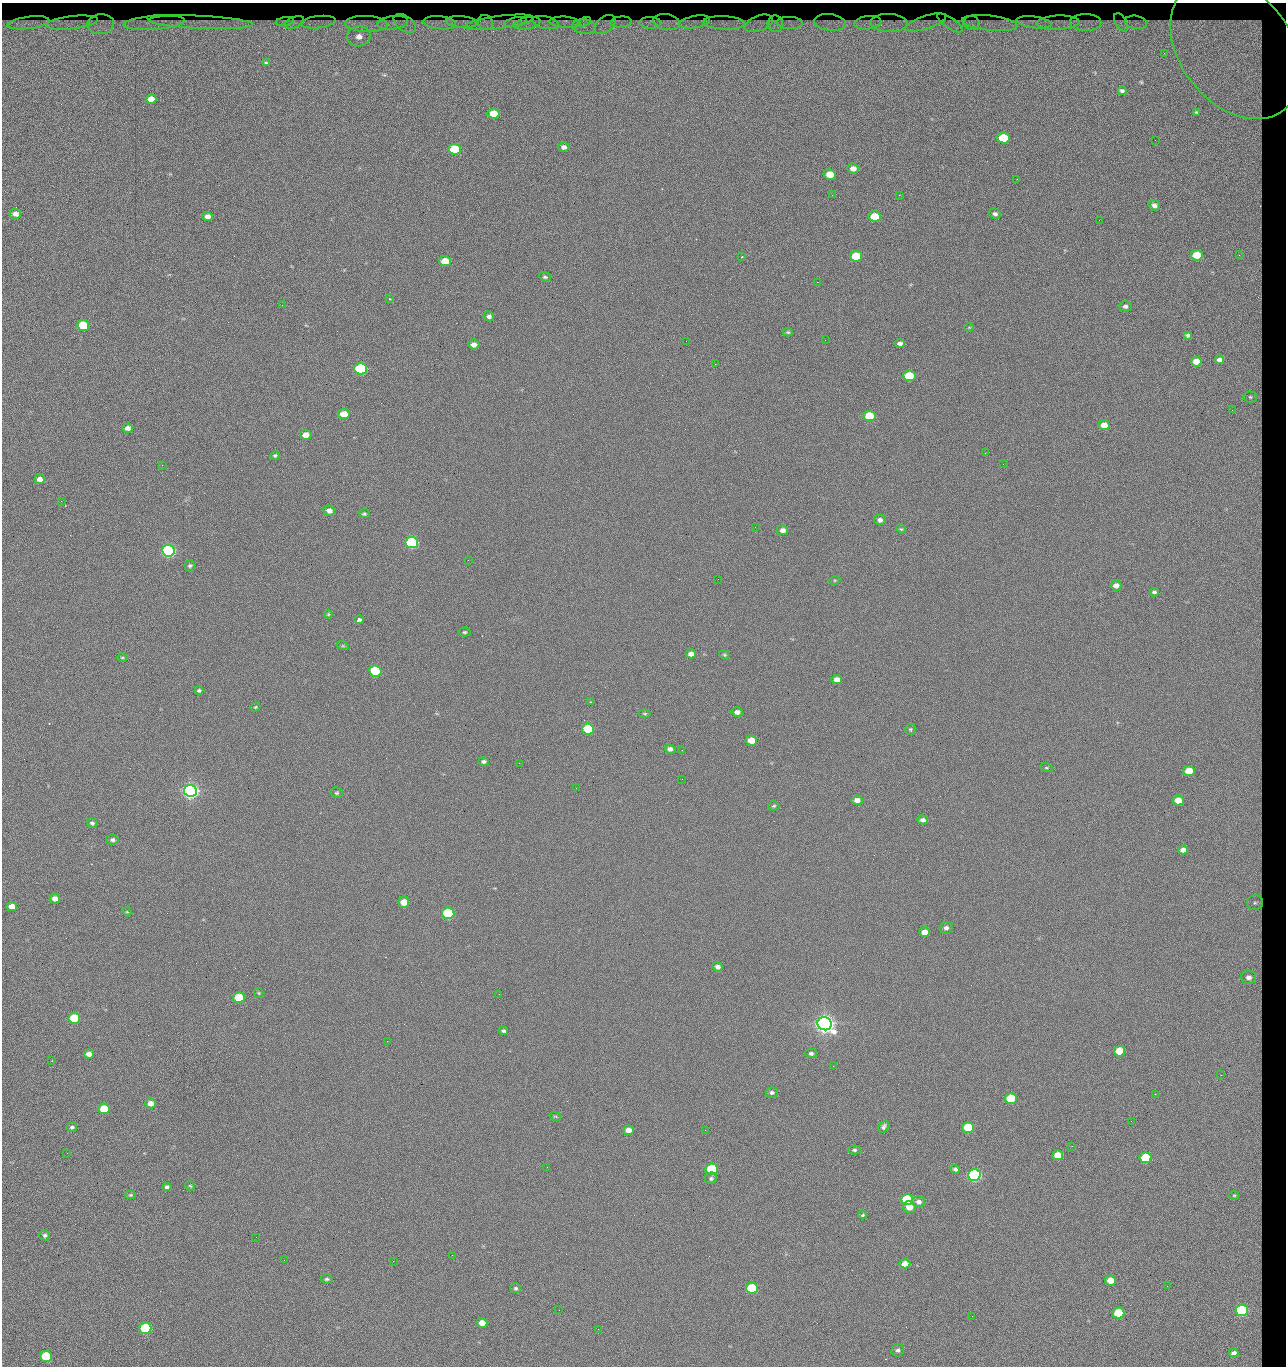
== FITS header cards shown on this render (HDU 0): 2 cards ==
NAXIS1  =                 1284 / length of data axis 1
NAXIS2  =                 1364 / length of data axis 2

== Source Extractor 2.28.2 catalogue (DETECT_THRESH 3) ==
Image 1284 x 1364 px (HDU 0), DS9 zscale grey, 1 PNG px = 1 image px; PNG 1288 x 1368 px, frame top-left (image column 1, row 1364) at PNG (2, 3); each listed source drawn as its Kron ellipse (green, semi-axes under 4 px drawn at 4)
Background 122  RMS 14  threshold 42.6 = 3 sigma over >= 5 px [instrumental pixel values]
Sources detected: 224; all 224 listed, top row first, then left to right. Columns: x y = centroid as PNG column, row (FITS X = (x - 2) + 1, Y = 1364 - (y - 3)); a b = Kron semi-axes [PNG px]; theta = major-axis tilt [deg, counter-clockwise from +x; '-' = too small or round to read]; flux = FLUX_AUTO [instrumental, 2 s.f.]
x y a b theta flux
285 21 9 3 10 2.3e+03
201 22 52 6 -2 1.7e+04
294 22 10 5 21 3.8e+03
318 22 17 6 6 5.9e+03
462 22 15 5 -4 4.8e+03
486 22 8 7 - 2.2e+03
499 22 35 6 7 6.1e+03
516 22 12 4 11 3.7e+03
545 22 13 6 -12 5.0e+03
565 22 16 5 -4 6.1e+03
584 22 7 4 26 1.5e+03
621 22 10 5 3 3.7e+03
667 22 14 8 -8 3.5e+03
695 22 15 6 10 4.4e+03
830 22 16 8 -7 4.7e+03
926 22 21 6 18 5.1e+03
1034 22 17 6 -8 6.2e+03
1086 22 15 8 0 5.3e+03
1121 22 10 5 -61 1.9e+03
1136 22 11 6 -11 3.0e+03
28 23 21 6 7 9.0e+03
72 23 26 6 6 9.1e+03
154 23 31 7 4 1.2e+04
393 23 16 6 8 5.6e+03
405 23 12 7 -34 4.4e+03
440 23 16 6 -6 6.9e+03
527 23 13 6 11 6.8e+03
650 23 11 5 -2 5.3e+03
724 23 21 6 -3 9.2e+03
759 23 15 7 20 5.6e+03
790 23 13 6 -3 6.4e+03
868 23 13 6 6 6.3e+03
889 23 18 9 -3 7.6e+03
950 23 15 5 -34 3.1e+03
972 23 8 7 - 4.0e+03
990 23 28 7 -6 1.1e+04
1058 23 21 7 2 8.0e+03
101 24 13 10 5 7.3e+03
366 24 21 8 -3 1.3e+04
605 24 12 7 37 5.9e+03
775 24 8 7 - 4.4e+03
584 27 12 7 -6 9.6e+03
359 36 12 10 10 1.2e+04
1236 48 78 55 -52 3.8e+05
1164 53 2 2 - 1.1e+03
266 63 4 3 - 1.2e+03
1122 91 4 3 - 2.0e+03
151 99 5 4 - 8.0e+03
1196 112 4 4 - 9.6e+02
493 114 6 5 - 2.2e+04
1003 138 6 5 - 4.4e+04
1155 140 2 2 - 1.0e+03
564 147 5 4 - 3.5e+03
455 149 6 5 - 5.4e+04
853 168 6 5 - 6.2e+03
830 174 6 5 - 1.6e+04
1017 179 2 2 - 1.8e+03
832 195 2 2 - 2.2e+03
899 195 2 2 - 1.8e+04
1154 205 6 5 - 3.7e+03
15 214 6 5 - 5.0e+03
995 214 6 5 - 2.6e+03
207 216 5 4 - 6.1e+03
875 216 6 5 - 2.8e+04
1099 220 3 2 - 6.8e+02
1197 255 6 5 - 2.4e+04
1239 255 3 2 - 9.0e+02
856 256 6 5 - 4.1e+04
742 257 2 2 - 6.6e+02
445 261 6 5 - 2.0e+04
545 277 6 4 -22 1.7e+03
817 282 2 2 - 2.6e+04
390 299 3 3 - 7.9e+02
282 305 2 2 - 7.5e+02
1125 306 7 5 -1 2.9e+03
489 316 5 5 - 3.2e+03
83 325 6 5 - 5.1e+04
969 327 5 3 - 7.7e+02
788 332 5 4 - 1.2e+03
1188 335 4 4 - 2.1e+03
825 340 2 2 - 5.3e+02
686 341 2 2 - 3.3e+03
900 343 5 4 - 3.7e+03
474 344 5 5 - 5.2e+03
1219 360 5 4 - 4.0e+03
1196 362 5 5 - 9.6e+03
715 364 2 2 - 4.7e+02
361 369 6 5 - 1.6e+05
909 376 6 5 - 4.0e+04
1250 397 6 5 - 2.1e+03
1232 410 2 2 - 9.9e+02
344 414 6 5 - 1.9e+04
869 416 6 5 - 3.3e+04
1104 425 6 5 - 9.8e+03
127 428 5 4 - 4.6e+03
306 435 5 5 - 9.3e+03
985 453 2 2 - 3.4e+03
275 455 5 4 - 1.5e+03
1003 464 2 2 - 4.7e+02
162 465 2 2 - 2.9e+03
39 479 5 5 - 5.7e+03
61 501 3 2 - 1.0e+03
329 511 6 5 - 5.4e+03
364 514 5 4 - 1.7e+03
880 520 6 5 - 3.5e+03
755 527 2 2 - 4.6e+02
901 529 5 4 - 1.1e+03
783 530 5 5 - 4.8e+03
412 543 6 5 - 2.0e+05
168 551 6 6 - 3.2e+05
468 560 2 2 - 2.7e+03
190 566 5 5 - 1.9e+03
718 579 2 2 - 7.1e+02
835 580 5 3 - 1.0e+03
1116 585 6 5 - 5.3e+03
1154 592 4 4 - 2.1e+03
328 614 4 4 - 1.0e+03
359 620 5 4 - 6.7e+03
464 632 6 4 2 1.4e+03
343 646 6 4 -17 1.0e+03
691 654 5 4 - 4.9e+03
724 655 6 4 -22 1.3e+03
122 657 5 3 - 9.7e+02
375 671 6 5 - 9.0e+04
837 680 5 4 - 7.2e+03
199 690 4 3 - 1.9e+03
590 702 3 2 - 5.0e+02
255 707 5 4 - 1.1e+03
737 712 5 4 - 4.0e+03
645 714 6 4 -6 1.2e+03
588 729 6 5 - 6.8e+04
910 729 5 5 - 1.4e+03
751 740 6 5 - 1.4e+04
670 749 5 4 - 3.5e+03
682 750 2 2 - 7.1e+02
484 761 5 4 - 2.3e+03
519 763 2 2 - 3.3e+03
1046 768 6 4 -18 1.1e+03
1189 771 6 5 - 2.6e+04
682 779 2 2 - 2.0e+03
576 788 2 2 - 4.0e+02
190 791 6 6 - 7.2e+05
337 793 6 5 - 1.6e+03
857 800 5 4 - 5.8e+03
1178 800 5 5 - 1.3e+04
774 806 5 4 - 1.5e+03
923 820 5 4 - 3.9e+03
92 823 5 4 - 2.0e+03
112 840 6 5 - 2.4e+03
1183 850 5 4 - 5.8e+03
55 898 5 5 - 5.6e+03
404 902 6 5 - 1.3e+04
1255 903 8 7 - 2.7e+03
12 906 5 4 - 9.5e+03
127 912 5 3 - 9.1e+02
448 913 6 5 - 1.2e+05
946 928 6 5 - 3.0e+03
925 932 5 5 - 9.5e+03
718 967 5 4 - 3.5e+03
1249 977 7 6 - 5.4e+03
259 993 5 4 - 1.1e+03
499 994 2 2 - 2.0e+03
239 997 6 5 - 3.3e+04
74 1018 6 5 - 5.2e+04
825 1024 7 6 - 1.2e+06
503 1031 4 3 - 1.9e+03
387 1041 2 2 - 5.6e+03
1119 1051 6 5 - 2.9e+04
811 1053 6 4 -2 2.3e+03
89 1054 5 4 - 6.0e+03
52 1061 2 2 - 6.5e+02
833 1066 2 2 - 1.5e+03
1221 1075 2 2 - 1.8e+03
772 1092 6 5 - 2.4e+03
1155 1094 2 2 - 2.8e+03
1011 1098 6 5 - 4.7e+04
151 1103 5 5 - 7.1e+03
104 1109 6 5 - 3.0e+04
555 1116 6 3 -18 9.1e+02
1131 1121 3 2 - 8.2e+02
884 1126 6 4 54 2.5e+03
72 1127 5 4 - 1.9e+03
968 1127 6 5 - 4.4e+04
629 1130 5 5 - 8.7e+03
705 1130 2 2 - 9.6e+02
1072 1146 2 2 - 5.3e+02
854 1150 6 4 -1 1.8e+03
67 1153 2 2 - 2.5e+03
1058 1155 5 5 - 1.7e+04
1145 1158 6 5 - 5.8e+04
547 1167 2 2 - 1.0e+03
712 1169 6 5 - 7.8e+04
955 1169 5 4 - 2.2e+03
974 1175 6 6 - 2.8e+05
711 1178 6 5 - 2.0e+03
190 1186 5 4 - 1.1e+03
167 1187 4 4 - 2.5e+03
131 1195 5 4 - 1.4e+03
1234 1195 5 3 - 9.5e+02
907 1200 6 5 - 8.4e+04
918 1202 6 5 - 3.7e+03
909 1207 6 5 - 9.9e+03
863 1215 4 3 - 1.2e+03
45 1235 5 5 - 2.2e+03
256 1237 2 2 - 2.1e+03
452 1255 2 2 - 7.7e+03
284 1260 2 2 - 1.7e+03
393 1261 2 2 - 5.5e+03
905 1264 5 4 - 8.7e+03
327 1279 6 4 3 1.8e+03
1111 1280 5 5 - 1.4e+04
1167 1286 2 2 - 3.8e+02
516 1288 5 5 - 1.6e+03
752 1288 6 5 - 8.0e+04
559 1310 2 2 - 5.0e+02
1242 1310 6 5 - 1.9e+05
1118 1313 6 5 - 4.6e+04
972 1316 2 2 - 2.6e+03
482 1323 5 4 - 7.7e+03
145 1328 6 5 - 1.0e+05
598 1329 2 2 - 8.0e+02
898 1350 6 6 - 2.3e+03
1234 1353 5 4 - 3.0e+03
46 1356 6 5 - 5.4e+04
At the frame edge (FLAGS 8, measured only in part): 1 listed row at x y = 28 23

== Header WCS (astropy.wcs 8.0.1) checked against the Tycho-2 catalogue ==
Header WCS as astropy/WCSLIB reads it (CRVAL/CRPIX/CD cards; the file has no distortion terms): RA---TAN/DEC--TAN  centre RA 15:41:43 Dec +51:58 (235.43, +51.97 deg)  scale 1.26 arcsec/px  FOV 26.9' x 28.5'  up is +92 deg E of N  parity flipped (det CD > 0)
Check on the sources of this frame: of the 60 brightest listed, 10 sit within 2.0 arcsec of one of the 15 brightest Tycho-2 stars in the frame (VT <= 12.29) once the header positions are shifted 0.41 arcsec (0.40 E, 0.11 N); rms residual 0.89 arcsec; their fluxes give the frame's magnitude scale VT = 24.51 - 2.5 log10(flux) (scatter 0.24 mag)
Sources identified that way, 10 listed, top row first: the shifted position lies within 2.0 arcsec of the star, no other Tycho-2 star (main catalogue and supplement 1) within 4.0 arcsec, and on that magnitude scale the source's flux lands within +1.5 / -3 mag of the star's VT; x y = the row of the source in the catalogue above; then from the Tycho-2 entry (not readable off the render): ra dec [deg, ICRS J2000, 3 dp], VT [Tycho-2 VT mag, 2 dp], TYC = Tycho-2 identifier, HIP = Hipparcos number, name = IAU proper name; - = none
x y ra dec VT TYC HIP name
361 369 235.614 +52.064 11.61 3489-1132-1 - -
412 543 235.514 +52.049 11.19 3489-1407-1 - -
190 791 235.378 +52.130 9.31 3489-1322-1 76850 -
448 913 235.303 +52.042 11.52 3489-958-1 - -
825 1024 235.232 +51.912 9.59 3489-824-1 - -
974 1175 235.143 +51.862 10.97 3489-1016-1 - -
907 1200 235.131 +51.886 12.29 3489-908-1 - -
752 1288 235.084 +51.941 11.45 3489-1346-1 - -
1242 1310 235.062 +51.771 11.53 3489-1453-1 - -
145 1328 235.075 +52.152 11.74 3489-912-1 - -